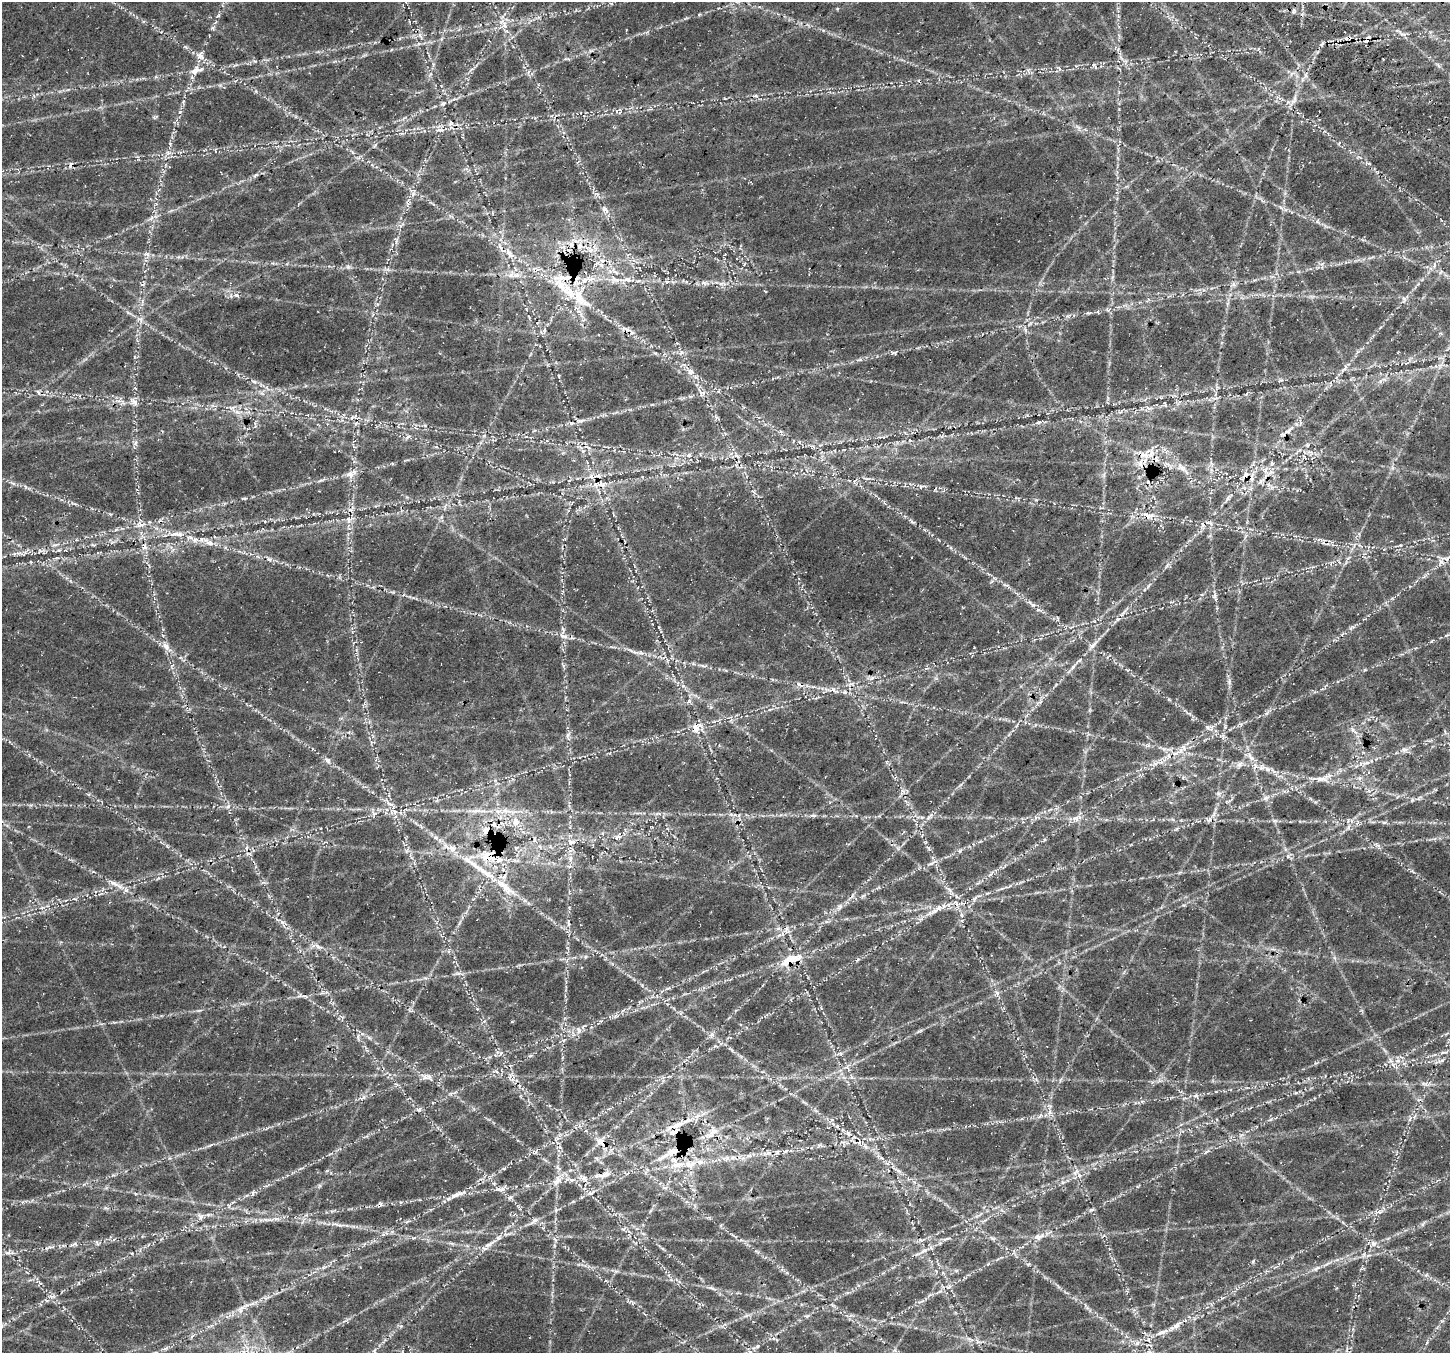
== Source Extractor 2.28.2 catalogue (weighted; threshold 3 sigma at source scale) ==
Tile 10 of 4 x 4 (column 2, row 3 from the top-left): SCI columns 1676-3123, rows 1820-3170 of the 6236 x 6279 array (HDU 1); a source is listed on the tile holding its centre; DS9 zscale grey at full resolution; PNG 1452 x 1355 px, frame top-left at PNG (2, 2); no overlay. Shown black and unused: <1% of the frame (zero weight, under 3 of 4 exposures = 14% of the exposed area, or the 3 px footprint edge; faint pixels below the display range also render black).
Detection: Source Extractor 2.28.2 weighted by HDU 2 'WHT'; one run over the whole footprint, this tile lists its part. Background 0.0718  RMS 0.008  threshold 0.0359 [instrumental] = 3 sigma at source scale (4.5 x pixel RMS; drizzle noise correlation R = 1.50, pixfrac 1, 0.0396/0.0396 arcsec/px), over >= 5 px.
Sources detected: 196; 16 cosmic-ray / hot-pixel residue — not listed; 15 inside a brighter listed object's ellipse — not listed separately; the other 165 listed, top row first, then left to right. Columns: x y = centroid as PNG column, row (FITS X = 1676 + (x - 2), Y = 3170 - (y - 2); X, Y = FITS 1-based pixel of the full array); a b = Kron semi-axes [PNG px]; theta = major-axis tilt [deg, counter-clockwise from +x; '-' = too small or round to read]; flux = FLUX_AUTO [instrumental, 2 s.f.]
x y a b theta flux
611 3 5 3 - 0.72
1293 12 7 4 59 1.5
218 16 7 3 45 1
504 25 10 3 -69 2.4
213 28 6 4 -72 1.2
1258 49 5 3 - 0.92
200 56 12 9 -51 4.5
1059 68 6 4 -58 1.3
196 71 18 8 20 6
1295 99 9 4 81 2.1
443 104 6 4 3 1.2
451 123 6 6 - 2.3
440 130 6 5 - 2.3
605 209 9 7 -51 3.1
571 244 9 6 -61 3.4
579 246 9 8 - 4.9
508 252 15 6 -71 6
147 254 10 3 -11 1.9
602 260 6 4 1 1.9
615 272 11 4 -24 2.8
627 279 10 6 -10 3.4
614 280 12 6 22 4.1
667 282 6 4 18 1.6
704 283 9 4 -23 2
765 291 3 2 - 0.64
236 295 7 6 - 2.2
580 298 31 14 -51 23
1088 313 6 4 -16 0.94
544 330 7 3 -90 1.3
893 352 9 3 14 1.5
690 371 10 8 -43 4.1
254 381 8 4 -9 1.6
701 392 12 7 -50 3.8
134 402 12 6 -31 3.4
1165 403 6 3 -82 0.94
1288 431 15 5 38 3.9
547 441 6 4 0 1.1
1307 445 6 4 -90 1.1
813 446 6 4 -25 1.6
689 455 5 4 - 1.4
1144 455 14 7 5 6.4
1271 463 6 3 -71 1.2
1182 468 17 6 -38 5
1265 469 7 6 - 2.7
350 475 10 8 -62 4
1246 475 11 8 53 5.8
1260 481 7 5 61 1.9
601 484 13 8 -47 6.8
754 492 6 3 -53 1.3
1228 498 10 4 70 2
1148 516 17 8 -16 7.7
348 520 11 5 90 3.3
912 521 7 4 -45 1.3
140 524 10 8 -40 4.2
1202 525 7 4 -72 1.8
177 534 21 6 -5 7
210 543 12 7 -13 4.7
1400 545 4 4 - 1.1
144 547 10 6 -59 3.4
912 557 3 2 - 0.64
269 559 6 4 -3 1.5
1441 562 10 6 -52 3.2
1033 605 6 4 -42 1.4
1118 619 5 5 - 1.4
563 636 13 5 -13 3.8
1093 645 16 5 44 3.7
166 646 10 7 -57 4.2
1229 682 8 4 89 1.8
799 684 6 4 -86 1.3
834 690 6 4 -70 1.5
689 701 6 4 -88 1.5
697 727 14 12 45 8.7
1207 727 8 4 -60 1.8
1353 731 13 5 -40 3
568 734 7 4 20 1.4
1404 750 9 6 5 2.7
1176 753 15 4 24 4.6
1251 757 17 6 -51 5.8
328 760 8 6 -44 2.5
1366 763 12 4 21 2.9
1239 764 9 6 28 2.9
1267 769 8 5 -44 2.5
1321 779 18 6 -1 5.8
1266 798 7 6 - 2.1
228 806 6 4 46 1.5
394 811 12 4 -40 3
476 811 14 4 6 3.7
498 811 7 4 18 2.1
374 814 10 5 -85 2.3
813 815 6 4 -19 1.2
1077 818 15 7 28 5.1
516 821 11 9 88 6.4
1384 822 6 4 -17 1.1
485 830 10 7 74 5
618 837 10 4 20 2.6
436 838 6 4 -19 1.6
571 842 10 9 - 4.9
451 848 14 9 -17 6.5
516 848 5 5 - 1.3
928 848 8 3 -45 1.3
488 856 22 16 19 22
570 858 9 5 -86 3.2
933 863 17 4 29 3.5
114 883 13 5 -29 3.8
504 886 34 10 -42 17
126 890 7 4 -2 1.7
75 899 6 4 -2 1.1
974 899 7 4 71 1.4
840 907 7 6 - 1.9
935 911 9 5 27 3
961 915 6 4 -88 1.4
282 922 6 5 - 1.9
568 923 11 3 -80 1.7
787 930 12 6 -64 3.1
318 947 9 5 -40 2.5
791 959 34 11 22 17
997 993 7 6 - 2.1
578 1030 8 5 -70 2.1
711 1035 7 4 71 1.6
501 1053 6 4 71 1.2
840 1053 6 4 -19 1.2
530 1056 6 4 19 1.2
1442 1060 6 4 19 1.5
425 1077 9 7 -52 3.3
1196 1095 6 6 - 1.8
419 1110 7 5 -14 2
677 1125 27 6 20 10
713 1132 22 7 44 7.3
849 1133 10 5 -51 2.9
601 1142 19 10 -40 9.2
674 1151 25 9 25 11
749 1155 7 4 -19 1.6
733 1157 7 4 19 1.8
727 1158 7 5 45 1.9
700 1162 8 7 - 3.5
677 1165 19 7 11 9.4
604 1175 22 7 17 6.7
1079 1175 6 4 -73 1.4
583 1178 13 6 -20 4.6
557 1181 17 10 47 8
1063 1182 7 4 19 1.5
527 1186 6 4 19 1.1
500 1189 14 6 -4 4
253 1193 6 4 72 1.3
456 1195 21 6 19 6.4
1091 1210 6 4 1 1.3
201 1217 8 4 47 2
276 1219 7 4 -18 1.7
535 1220 8 6 13 2.8
407 1221 8 3 22 1.2
1423 1224 6 4 70 1.3
338 1225 13 2 -17 1.8
1039 1237 14 8 17 5.4
946 1239 14 3 21 2.2
489 1244 22 5 30 5.9
1373 1244 8 8 - 2.9
924 1251 11 4 19 2.7
9 1253 14 5 -4 3.1
1317 1268 10 4 33 2
949 1286 6 5 - 1.6
51 1296 7 5 -29 2
241 1309 13 7 56 4.3
1163 1332 17 6 20 6
1137 1343 6 5 - 1.8
757 1346 6 4 44 1.2
Overlapping masked pixels (flux is a lower limit): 15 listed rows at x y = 571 244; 508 252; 1246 475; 601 484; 1148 516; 697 727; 485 830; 488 856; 504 886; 791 959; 677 1125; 601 1142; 674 1151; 604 1175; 583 1178
Unlisted compact peaks at least as high as the median listed source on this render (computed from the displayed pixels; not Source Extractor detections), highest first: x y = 348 267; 180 112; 363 1097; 960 851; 712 1288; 681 352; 255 61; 641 653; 1028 1264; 860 359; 919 1031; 1377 845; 396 242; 1398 1061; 1036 500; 1039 422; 135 443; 1067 316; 1073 667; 1431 641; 105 1208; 1322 264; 699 14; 1404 299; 1215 596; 1274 821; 556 1210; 659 627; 1025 330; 75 1243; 858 959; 413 194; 401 1202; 256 91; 1288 856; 1412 800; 1267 713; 408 436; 1218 793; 1183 905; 31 805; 1169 699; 244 498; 393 592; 863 896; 186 47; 26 487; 220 85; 615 1016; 321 480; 583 420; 988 1264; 1379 1212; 458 973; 425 978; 1167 566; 13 483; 1317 222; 1412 871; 156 117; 266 387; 1365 670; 992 1238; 169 1158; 1152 1082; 1108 310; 630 650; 563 666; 413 1238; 128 312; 994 578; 93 871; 387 269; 1426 1275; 1253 1261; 111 514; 655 353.